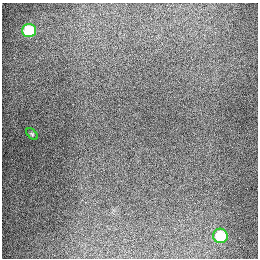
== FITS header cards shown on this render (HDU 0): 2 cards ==
NAXIS1  =                  256
NAXIS2  =                  256

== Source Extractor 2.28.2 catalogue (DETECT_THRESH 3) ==
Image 256 x 256 px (HDU 0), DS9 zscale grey, 1 PNG px = 1 image px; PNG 260 x 260 px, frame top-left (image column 1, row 256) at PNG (2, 3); each listed source drawn as its Kron ellipse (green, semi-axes under 4 px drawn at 4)
Background 1280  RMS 26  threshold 78.9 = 3 sigma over >= 5 px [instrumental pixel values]
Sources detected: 3; all 3 listed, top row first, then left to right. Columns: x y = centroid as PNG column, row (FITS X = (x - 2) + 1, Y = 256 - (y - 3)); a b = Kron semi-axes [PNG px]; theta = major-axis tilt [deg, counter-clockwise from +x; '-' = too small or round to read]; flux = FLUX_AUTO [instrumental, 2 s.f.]
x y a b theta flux
29 31 7 6 - 83000
32 134 7 4 -45 2300
220 236 7 7 - 63000